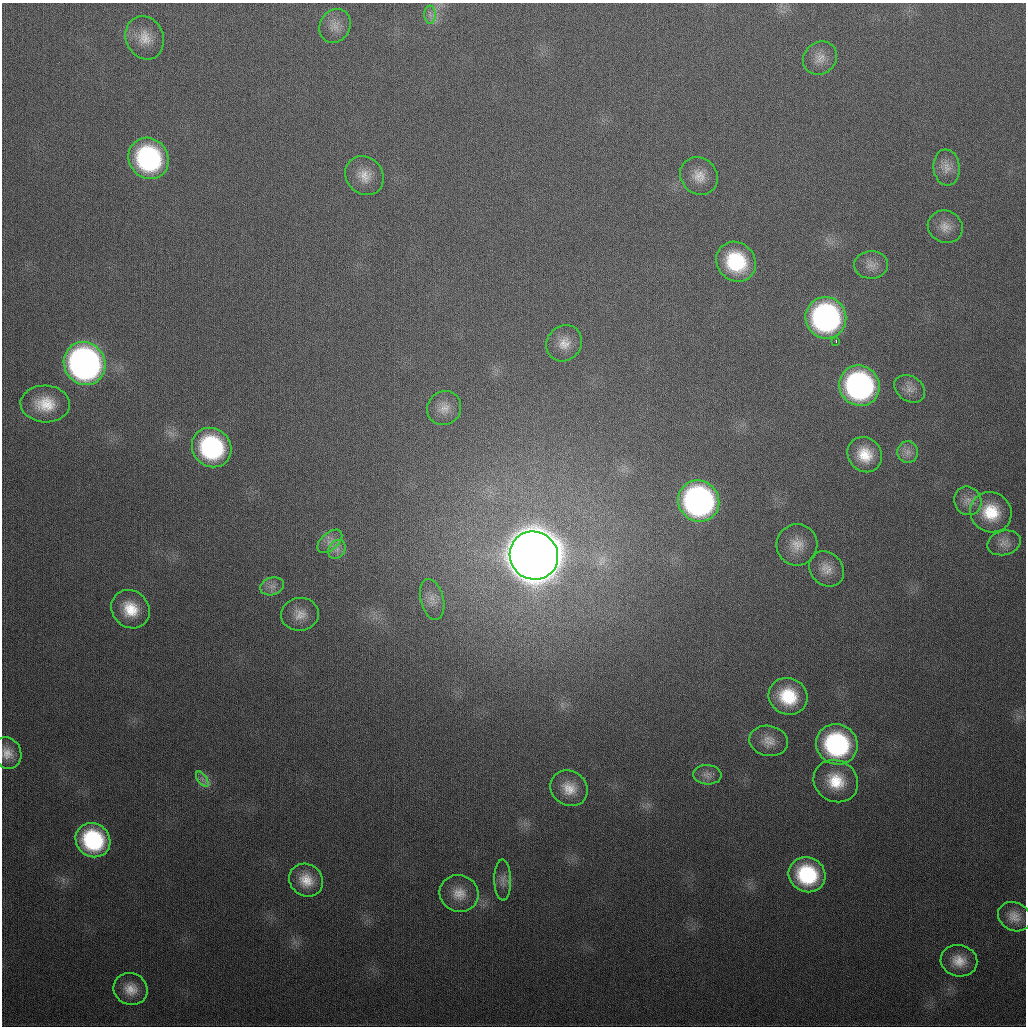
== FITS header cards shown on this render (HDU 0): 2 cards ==
NAXIS1  =                 1024
NAXIS2  =                 1024

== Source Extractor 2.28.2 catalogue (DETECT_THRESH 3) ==
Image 1024 x 1024 px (HDU 0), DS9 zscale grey, 1 PNG px = 1 image px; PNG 1028 x 1028 px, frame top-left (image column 1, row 1024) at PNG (2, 3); each listed source drawn as its Kron ellipse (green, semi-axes under 4 px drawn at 4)
Background 336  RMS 13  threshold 39.1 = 3 sigma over >= 5 px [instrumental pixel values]
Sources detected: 51; all 51 listed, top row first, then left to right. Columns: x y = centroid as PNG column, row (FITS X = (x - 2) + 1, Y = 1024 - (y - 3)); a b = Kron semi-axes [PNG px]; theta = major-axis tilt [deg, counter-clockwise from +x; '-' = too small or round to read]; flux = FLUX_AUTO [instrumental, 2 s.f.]
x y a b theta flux
430 15 9 5 -90 3.7e+03
335 26 17 15 59 1.1e+04
145 38 22 18 -67 1.8e+04
820 58 18 16 40 1.1e+04
149 158 21 19 -54 1.4e+05
947 168 18 13 -84 1.0e+04
364 176 21 18 -48 1.5e+04
699 176 20 17 -43 1.5e+04
945 227 18 16 -25 1.1e+04
736 262 21 19 -47 6.0e+04
871 265 17 14 3 9.3e+03
826 318 21 20 - 2.3e+05
836 341 3 2 - 1.2e+03
564 343 19 17 50 1.4e+04
85 364 22 20 -54 4.2e+05
859 386 21 19 -44 2.3e+05
910 389 16 12 -33 8.7e+03
45 404 25 18 -3 2.7e+04
444 408 17 16 - 1.2e+04
212 447 20 19 - 1.2e+05
908 452 11 10 - 6.8e+03
865 455 18 16 -50 2.3e+04
699 501 21 20 - 3.1e+05
968 501 14 13 - 8.9e+03
991 512 21 19 -33 3.2e+04
330 541 15 8 41 7.4e+03
1004 543 17 12 15 7.3e+03
797 545 20 20 - 1.6e+04
337 549 10 8 58 5.5e+03
534 556 25 23 -40 6.4e+06
826 569 19 16 -47 1.2e+04
272 586 12 8 17 6.4e+03
432 599 21 11 -76 1.1e+04
130 609 20 18 -46 2.6e+04
300 614 19 16 8 1.3e+04
788 696 20 18 -26 4.0e+04
769 741 19 15 -11 1.2e+04
837 744 21 20 - 1.3e+05
7 753 16 14 -64 1.1e+04
707 775 14 9 -4 6.4e+03
202 779 9 4 -53 3.0e+03
836 781 23 20 -32 3.1e+04
569 788 19 17 -35 1.7e+04
93 840 18 16 -41 8.2e+04
807 875 19 17 -27 6.8e+04
306 880 18 15 -37 1.7e+04
503 880 20 8 -89 6.8e+03
459 893 19 18 - 1.6e+04
1014 917 17 14 -29 1.1e+04
959 961 18 15 -12 1.6e+04
131 989 17 15 -24 1.4e+04
At the frame edge (FLAGS 8, measured only in part): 1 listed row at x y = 7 753